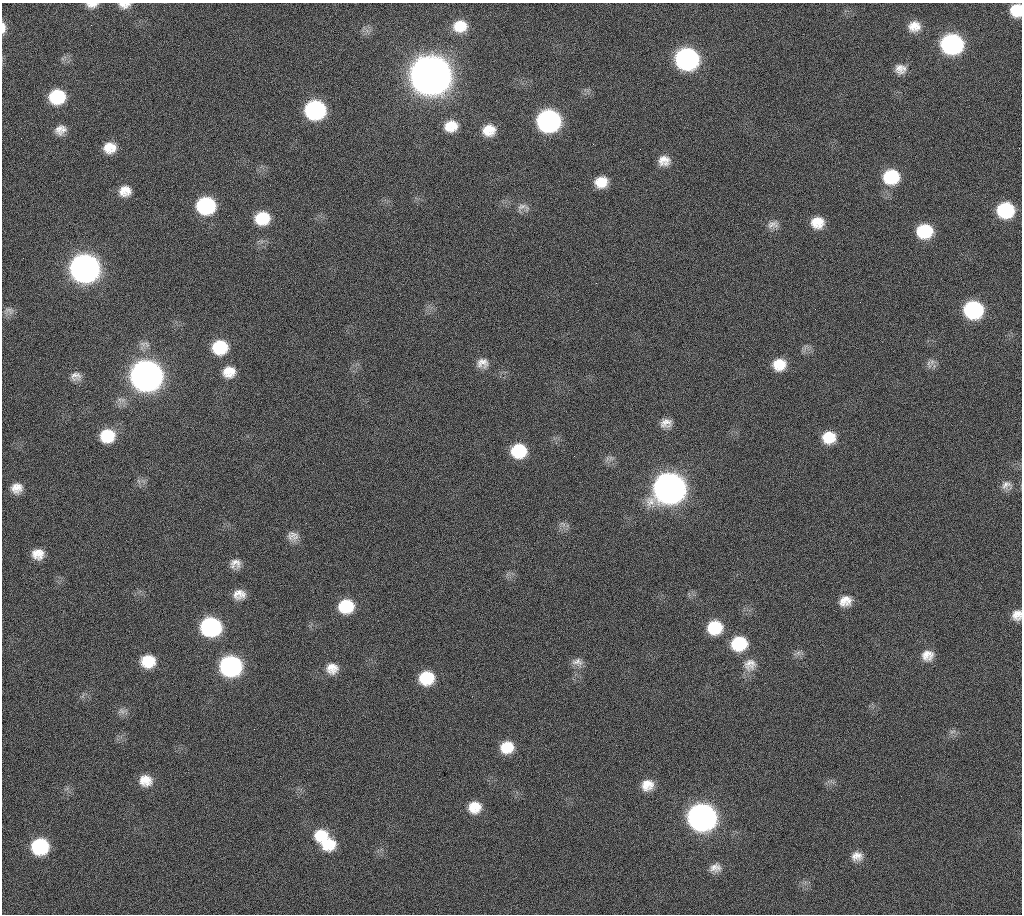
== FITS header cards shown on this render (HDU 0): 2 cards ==
NAXIS1  =                 1020 / length of data axis 1
NAXIS2  =                 912  / length of data axis 2

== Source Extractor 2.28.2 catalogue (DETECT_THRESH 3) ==
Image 1020 x 912 px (HDU 0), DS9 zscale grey, 1 PNG px = 1 image px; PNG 1024 x 916 px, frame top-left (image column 1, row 912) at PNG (2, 3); no overlay
Background 275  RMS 17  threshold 51.5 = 3 sigma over >= 5 px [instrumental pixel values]
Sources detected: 79; all 79 listed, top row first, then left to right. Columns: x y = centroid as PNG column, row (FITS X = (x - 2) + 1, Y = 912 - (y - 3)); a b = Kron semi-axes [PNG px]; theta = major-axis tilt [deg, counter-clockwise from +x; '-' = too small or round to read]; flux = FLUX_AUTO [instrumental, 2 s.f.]
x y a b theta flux
92 5 13 6 2 7.5e+03
124 5 14 7 1 8.3e+03
1016 10 11 10 - 2.9e+04
91 25 2 2 - 6.2e+03
460 26 16 13 8 2.6e+04
914 26 14 12 6 1.6e+04
3 28 13 5 90 7.6e+03
952 44 15 13 -1 2.5e+05
687 59 15 14 - 3.5e+05
900 69 13 12 - 1.1e+04
431 75 17 16 - 4.7e+06
57 97 14 12 10 5.9e+04
315 110 14 13 - 2.0e+05
549 121 15 14 - 3.6e+05
451 126 13 11 11 2.2e+04
60 130 13 11 27 1.1e+04
489 130 13 11 12 1.9e+04
110 148 13 11 5 1.8e+04
664 161 14 12 4 1.3e+04
891 177 15 14 - 5.9e+04
601 182 13 12 - 2.1e+04
125 191 13 11 9 1.5e+04
206 206 14 13 - 1.3e+05
522 207 14 8 17 7.0e+03
1005 210 14 13 - 7.8e+04
262 218 15 13 7 3.8e+04
817 222 14 12 -1 2.1e+04
773 224 16 10 9 8.1e+03
924 231 14 12 2 5.4e+04
85 268 16 15 - 1.1e+06
860 302 2 2 - 1.5e+03
973 310 14 13 - 1.4e+05
9 311 15 9 -6 6.9e+03
220 347 14 13 - 5.0e+04
482 363 14 13 - 1.1e+04
929 364 13 4 -76 4.1e+03
779 365 14 13 - 2.3e+04
229 372 15 13 16 1.8e+04
76 376 14 11 8 8.5e+03
146 376 16 15 - 1.6e+06
666 423 13 10 10 1.0e+04
107 436 14 13 - 3.9e+04
829 437 14 13 - 2.6e+04
519 451 14 13 - 4.9e+04
611 458 7 4 -18 2.6e+03
1006 485 16 12 9 1.1e+04
17 488 13 12 - 1.3e+04
669 488 17 15 12 1.5e+06
563 524 11 5 -38 3.9e+03
293 536 14 11 -19 9.3e+03
38 554 13 11 -3 1.5e+04
235 564 12 11 - 9.8e+03
239 594 14 11 1 1.3e+04
845 601 14 12 21 1.4e+04
346 606 15 13 12 4.5e+04
1017 615 12 11 - 1.1e+04
211 627 15 13 0 1.8e+05
715 627 15 13 16 4.4e+04
739 643 16 14 9 5.4e+04
798 653 7 7 - 4.1e+03
927 655 15 13 16 1.4e+04
148 661 14 12 2 3.1e+04
577 662 15 10 -13 8.6e+03
750 665 18 17 - 1.6e+04
231 666 15 13 0 2.6e+05
332 668 15 14 - 1.5e+04
426 678 14 13 - 4.3e+04
121 711 11 8 -2 5.4e+03
952 731 9 4 9 3.0e+03
507 747 14 12 13 2.8e+04
145 780 15 13 -8 1.8e+04
647 785 14 13 - 1.7e+04
475 807 13 13 - 2.1e+04
702 817 16 15 - 9.0e+05
321 835 18 16 4 3.2e+04
328 844 18 15 5 3.4e+04
40 846 14 13 - 8.8e+04
857 856 14 11 3 1.1e+04
715 868 16 12 10 1.1e+04
At the frame edge (FLAGS 8, measured only in part): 5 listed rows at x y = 92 5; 124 5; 1016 10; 3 28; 1017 615